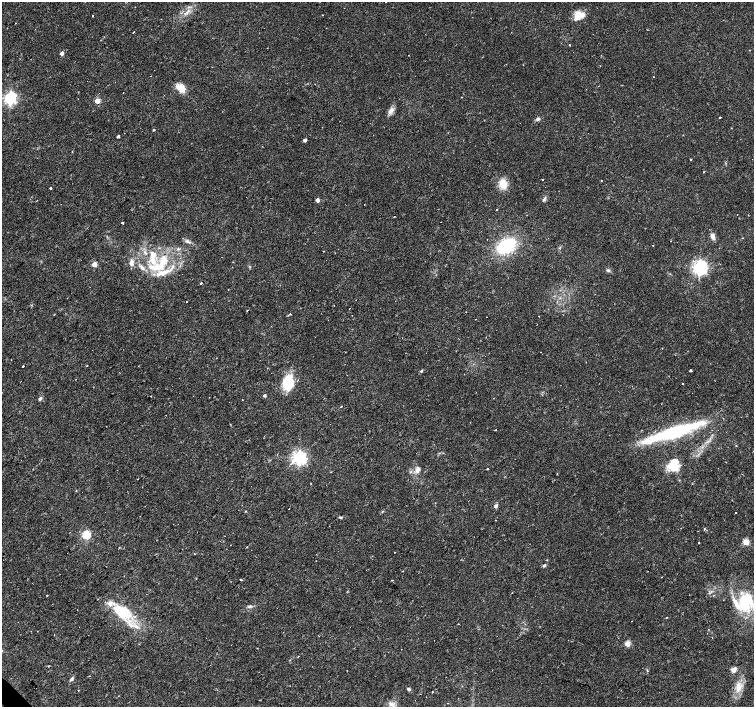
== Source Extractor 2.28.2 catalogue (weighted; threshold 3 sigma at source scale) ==
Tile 7 of 4 x 4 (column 3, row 2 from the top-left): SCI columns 3011-4514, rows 2969-4377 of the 6020 x 6003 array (HDU 1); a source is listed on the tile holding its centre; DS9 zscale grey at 2 x 2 block average (1 PNG px = mean of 2 x 2 image px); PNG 756 x 709 px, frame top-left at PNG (2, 2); no overlay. Shown black and unused: <1% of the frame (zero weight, under 2 of 3 exposures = <1% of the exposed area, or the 3 px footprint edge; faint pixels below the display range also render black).
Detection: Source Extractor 2.28.2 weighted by HDU 2 'WHT'; one run over the whole footprint, this tile lists its part. Background 0.0355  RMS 0.0036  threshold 0.0163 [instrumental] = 3 sigma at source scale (4.5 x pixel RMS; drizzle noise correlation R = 1.50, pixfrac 1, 0.0396/0.0396 arcsec/px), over >= 5 px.
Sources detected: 120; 1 inside a brighter object's white glare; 11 cosmic-ray / hot-pixel residue — not listed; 8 inside a brighter listed object's ellipse — not listed separately; the other 100 listed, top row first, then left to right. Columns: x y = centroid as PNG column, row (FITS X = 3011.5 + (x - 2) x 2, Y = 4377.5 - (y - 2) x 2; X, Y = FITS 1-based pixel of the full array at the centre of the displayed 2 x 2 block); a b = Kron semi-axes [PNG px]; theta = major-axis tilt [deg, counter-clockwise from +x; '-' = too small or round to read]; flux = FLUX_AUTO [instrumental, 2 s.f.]
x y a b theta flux
188 7 4 2 - 0.91
92 15 2 2 - 0.41
579 15 13 10 29 11
16 23 2 2 - 0.34
133 32 2 2 - 0.64
569 45 2 2 - 1.1
750 50 2 2 - 0.41
62 53 3 3 - 4.8
408 55 2 2 - 0.36
654 77 2 2 - 3.1
181 88 11 8 -37 9.6
123 93 2 2 - 0.53
461 97 2 2 - 0.65
10 98 4 4 - 190
97 101 3 3 - 18
391 110 10 5 45 3.9
720 117 2 2 - 3.4
538 119 5 5 - 2
154 129 2 2 - 1.5
118 136 2 2 - 1.7
305 140 3 3 - 3
72 152 3 2 - 0.37
691 159 2 2 - 0.81
704 172 2 2 - 0.5
542 179 3 2 - 0.47
601 181 2 2 - 0.53
503 184 11 8 -70 11
51 188 2 2 - 68
544 199 8 3 60 1.7
317 200 3 3 - 5.6
497 209 2 2 - 2
394 216 3 2 - 0.46
123 222 2 2 - 2.4
713 236 7 5 -61 4.1
743 238 3 2 - 0.35
187 241 7 4 -28 2.3
653 245 2 2 - 0.89
506 246 15 10 33 59
178 249 5 3 - 1.4
153 254 12 9 87 11
164 259 11 10 - 12
131 263 7 5 -88 3.7
94 264 3 3 - 16
249 266 3 3 - 0.74
158 267 28 8 1 23
700 267 4 4 - 320
608 270 5 4 - 1.4
201 283 2 2 - 2.4
187 301 2 2 - 0.66
247 310 2 2 - 1.4
290 313 2 2 - 5.1
23 366 2 2 - 7.9
87 366 2 2 - 0.46
691 370 2 2 - 1.5
421 371 3 3 - 1.1
288 382 16 11 82 27
682 384 2 2 - 1.5
265 395 3 2 - 1.9
40 399 5 4 - 1.7
341 407 2 2 - 1.9
674 432 73 11 18 75
299 458 4 4 - 260
671 465 16 9 -30 14
418 469 9 5 73 4.1
487 469 2 2 - 0.62
410 472 5 2 - 0.69
138 479 2 2 - 0.34
311 483 2 2 - 0.35
76 490 2 2 - 0.87
496 506 5 4 - 2
289 509 2 2 - 0.83
382 511 4 2 - 0.77
736 512 2 2 - 0.79
340 517 6 3 -12 1.2
495 520 2 2 - 0.7
704 529 2 2 - 1
86 534 3 3 - 63
699 542 2 2 - 4.1
746 542 3 3 - 26
247 547 3 2 - 0.43
394 552 2 2 - 1.7
194 553 2 2 - 2
544 565 5 3 - 1.3
241 580 2 2 - 3.7
393 580 2 2 - 0.4
47 595 2 2 - 0.57
743 601 26 17 77 36
249 606 6 4 36 1.7
122 612 29 16 -29 35
667 617 2 2 - 9.7
458 624 2 2 - 0.86
712 637 2 2 - 0.86
627 644 3 3 - 22
734 669 9 6 43 3.8
89 676 2 2 - 0.78
72 679 5 4 - 1.7
738 688 13 7 66 9.2
408 689 4 3 - 1.9
432 692 2 2 - 0.43
448 703 2 2 - 0.29
Diffuse or blended objects may show on this block-average render without a row.